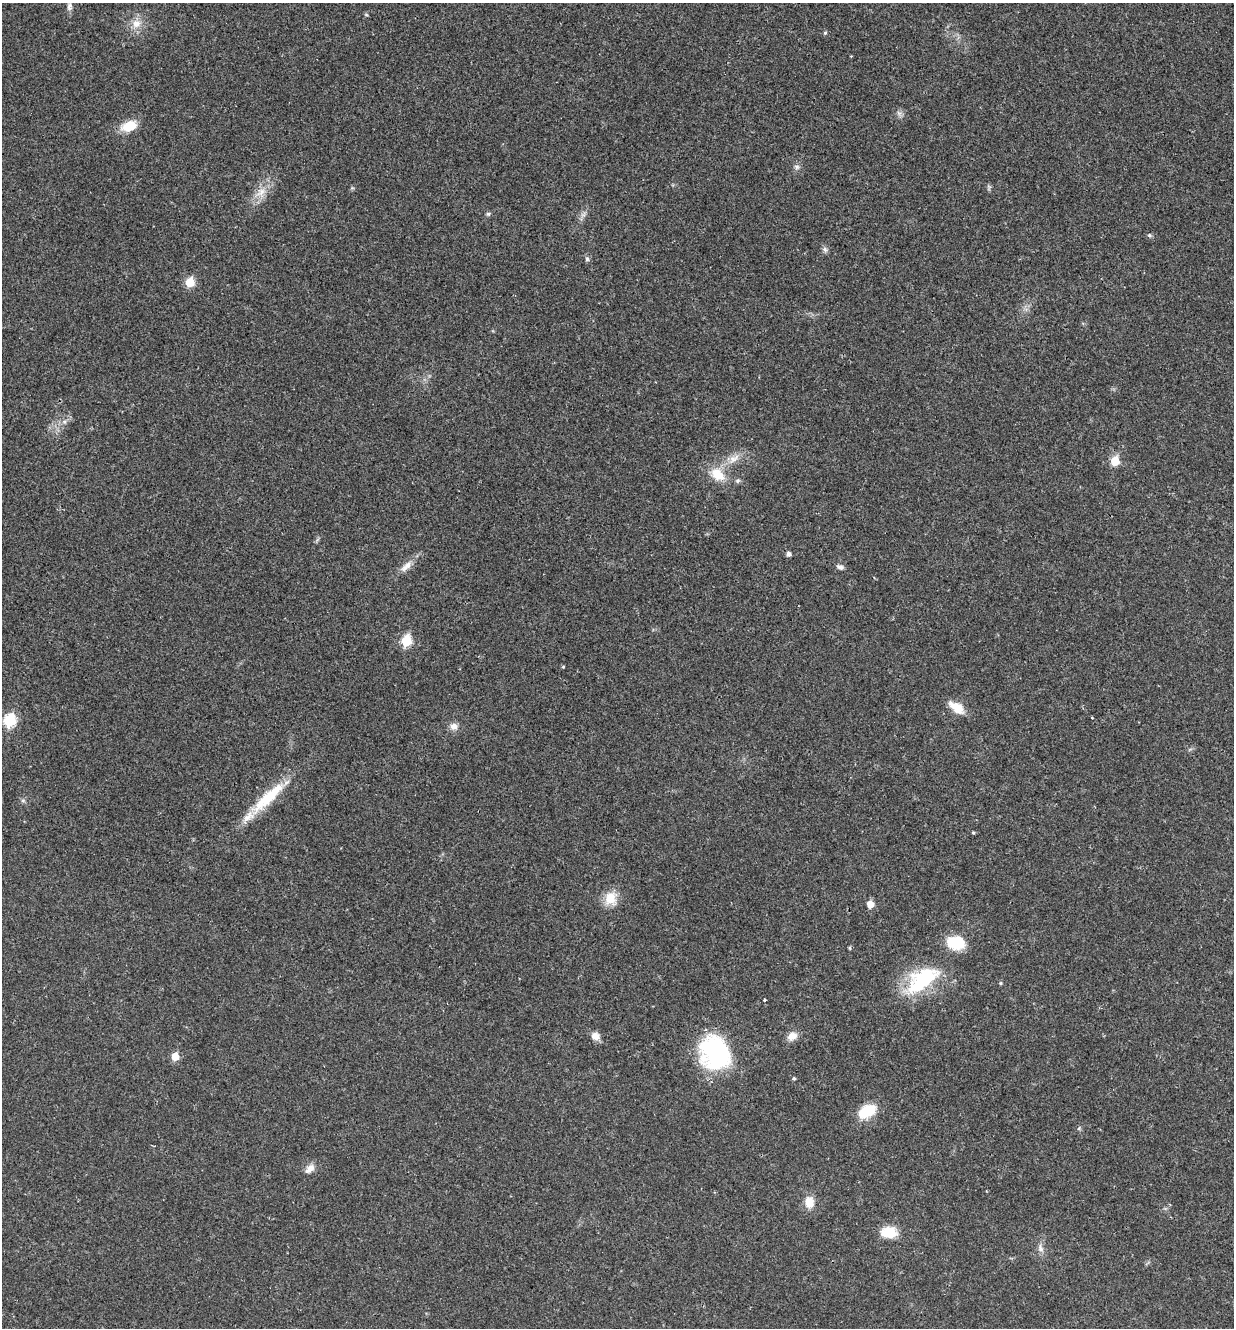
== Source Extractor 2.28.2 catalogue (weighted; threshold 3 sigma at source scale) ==
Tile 6 of 4 x 4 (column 2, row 2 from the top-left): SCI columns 1375-2606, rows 2665-3990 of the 5340 x 5326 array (HDU 1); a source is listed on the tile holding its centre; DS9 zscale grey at full resolution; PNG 1236 x 1330 px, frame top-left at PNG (2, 3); no overlay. Shown black and unused: <1% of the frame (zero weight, under 2 of 3 exposures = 2% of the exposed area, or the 3 px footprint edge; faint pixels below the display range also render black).
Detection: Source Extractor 2.28.2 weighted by HDU 2 'WHT'; one run over the whole footprint, this tile lists its part. Background 0.0392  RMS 0.0041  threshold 0.0185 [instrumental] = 3 sigma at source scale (4.5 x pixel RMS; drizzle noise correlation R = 1.50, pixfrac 1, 0.05/0.05 arcsec/px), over >= 5 px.
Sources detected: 47; all 47 listed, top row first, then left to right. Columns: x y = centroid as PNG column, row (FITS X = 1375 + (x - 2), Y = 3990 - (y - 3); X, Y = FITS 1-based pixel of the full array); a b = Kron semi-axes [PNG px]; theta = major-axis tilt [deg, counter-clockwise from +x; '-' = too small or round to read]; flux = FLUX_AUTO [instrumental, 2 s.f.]
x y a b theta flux
69 6 21 7 -88 2.7
136 24 13 11 40 4.3
825 33 5 4 - 0.54
899 113 8 4 -37 1
129 126 18 11 20 8.1
797 167 8 6 -15 1.1
261 192 17 10 37 5.1
488 214 6 5 - 0.7
583 215 7 4 18 1.1
1149 235 5 4 - 0.59
825 249 8 6 -39 1.1
587 259 7 5 -76 0.92
190 282 6 5 - 15
64 422 6 6 - 1.1
734 459 19 9 33 4.8
1115 461 6 5 - 13
718 474 19 13 -39 8.9
738 481 7 6 - 0.89
788 554 5 5 - 1.4
406 566 19 8 44 3.5
840 567 10 6 -18 1.3
406 641 6 6 - 21
563 667 4 3 - 0.39
957 708 18 10 -36 7
10 721 7 6 - 34
453 726 9 9 - 2.5
268 798 57 13 44 19
23 801 6 4 0 0.72
973 833 4 3 - 0.45
611 898 17 14 80 7.4
870 904 6 5 - 5.5
956 943 19 14 -11 13
850 948 5 3 - 0.45
923 979 41 20 36 33
1001 983 5 4 - 0.48
764 1000 4 3 - 0.49
595 1036 10 9 - 3
792 1036 12 9 30 3.6
715 1053 34 28 -58 54
175 1056 6 5 - 7.5
794 1078 4 4 - 0.61
867 1111 20 11 29 14
1079 1128 6 4 72 0.51
310 1169 15 9 45 2.9
809 1202 13 11 -85 5.6
889 1232 19 13 -2 7.9
1040 1248 12 7 -70 2
Isophote crosses this tile's border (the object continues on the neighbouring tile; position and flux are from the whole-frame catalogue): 1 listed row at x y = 69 6